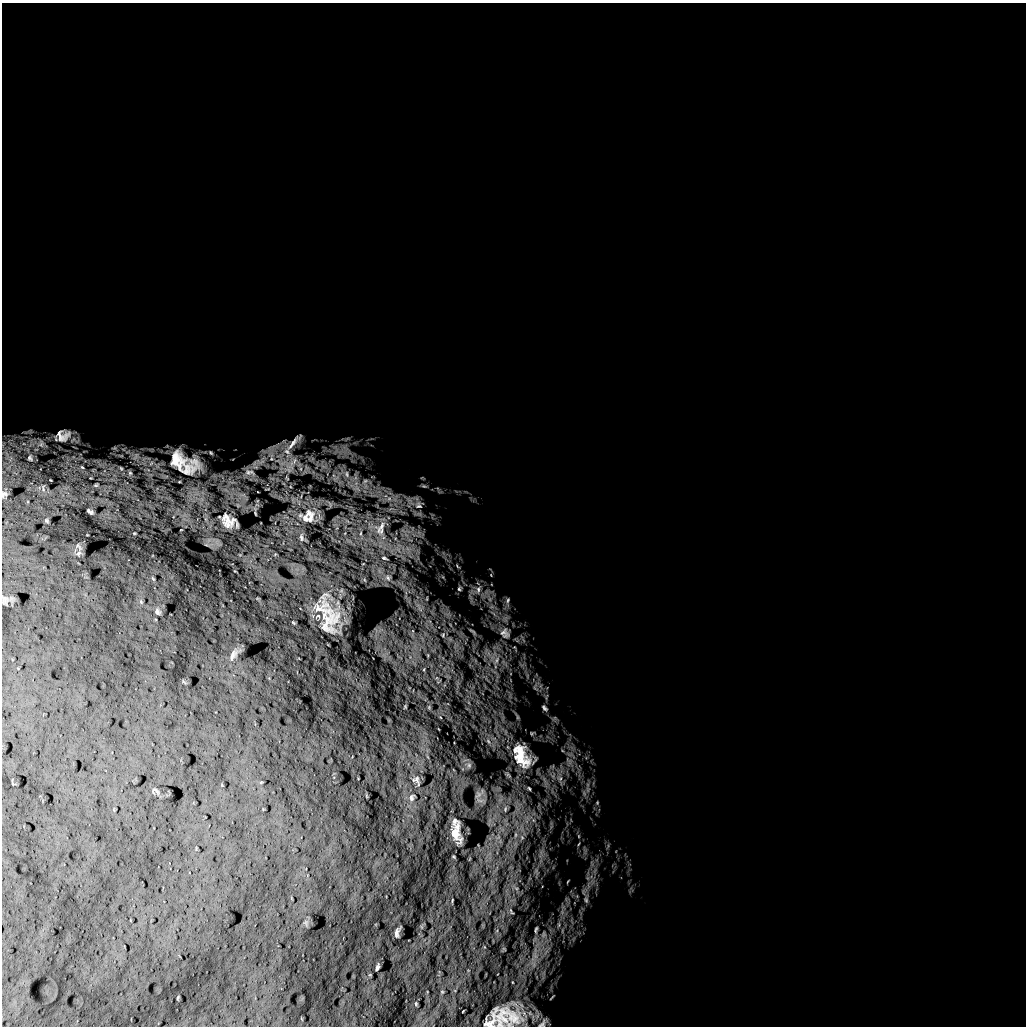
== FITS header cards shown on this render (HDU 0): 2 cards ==
NAXIS1  =                 1024 /
NAXIS2  =                 1024 /

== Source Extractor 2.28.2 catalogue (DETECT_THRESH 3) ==
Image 1024 x 1024 px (HDU 0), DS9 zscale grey, 1 PNG px = 1 image px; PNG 1028 x 1028 px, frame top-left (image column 1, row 1024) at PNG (2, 3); no overlay
Background 5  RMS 780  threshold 2330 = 3 sigma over >= 5 px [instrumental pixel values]
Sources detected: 80; all 80 listed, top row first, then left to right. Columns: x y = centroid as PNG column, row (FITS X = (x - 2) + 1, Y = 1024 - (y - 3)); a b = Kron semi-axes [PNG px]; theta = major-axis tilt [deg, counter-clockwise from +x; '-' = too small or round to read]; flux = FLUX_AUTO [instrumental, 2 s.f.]
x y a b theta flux
62 436 22 16 21 8.4e+05
294 442 36 8 47 7.5e+05
41 444 11 8 82 2.7e+05
211 453 4 2 - 5.1e+04
30 458 9 7 -64 1.3e+05
177 460 17 13 -72 8.9e+05
294 461 17 7 47 3.7e+05
194 462 13 8 -59 4.7e+05
82 467 5 3 - 5.2e+04
121 468 5 3 - 5.0e+04
187 470 14 13 - 3.1e+05
249 472 12 5 9 1.3e+05
130 473 5 4 - 6.2e+04
347 474 13 8 -72 4.8e+05
355 477 15 8 78 4.0e+05
365 481 14 9 50 4.7e+05
96 485 5 4 - 4.9e+04
424 486 9 4 -18 1.2e+05
43 488 10 2 90 4.7e+04
356 488 15 11 -32 7.1e+05
4 494 8 5 27 9.9e+04
389 499 15 10 -6 7.6e+05
419 505 17 14 15 7.5e+05
90 512 6 3 -32 1.1e+05
310 516 22 13 -84 5.9e+05
305 518 11 8 -83 2.6e+05
47 521 6 3 -71 5.5e+04
228 521 13 10 -40 6.0e+05
380 528 29 19 78 2.1e+06
419 533 7 4 -19 1.9e+05
406 535 10 3 -45 1.9e+05
301 538 11 6 -76 1.6e+05
395 538 6 4 -73 1.1e+05
78 553 10 6 41 1.7e+05
384 558 9 5 -19 1.2e+05
457 566 8 4 -43 7.7e+04
491 575 5 3 - 4.6e+04
388 578 8 7 - 1.8e+05
459 589 6 5 - 9.6e+04
478 589 13 7 74 3.8e+05
507 600 10 6 67 1.9e+05
157 612 8 5 -70 1.1e+05
329 622 35 15 -85 1.7e+06
472 631 13 3 -35 8.7e+04
505 633 18 14 -61 7.5e+05
443 635 5 3 - 4.7e+04
233 655 18 8 62 3.6e+05
496 660 11 6 65 2.6e+05
535 688 8 4 -45 1.1e+05
544 708 11 6 -50 1.9e+05
488 741 7 4 -46 1.1e+05
521 756 44 23 -64 3.0e+06
569 761 15 7 -51 4.3e+05
469 765 7 5 -47 1.2e+05
560 779 18 8 -75 5.3e+05
416 780 11 7 -54 2.1e+05
529 788 5 3 - 7.0e+04
154 790 8 4 -8 7.8e+04
412 797 11 7 75 2.0e+05
597 803 5 4 - 6.8e+04
505 809 7 5 83 9.3e+04
456 832 18 8 -84 6.9e+05
579 836 6 4 -89 6.3e+04
568 881 5 2 - 4.2e+04
516 888 6 4 -18 9.2e+04
452 900 5 2 - 4.0e+04
586 900 11 6 -80 2.2e+05
511 911 10 3 -58 7.8e+04
559 925 9 4 90 1.3e+05
536 930 10 5 76 1.3e+05
397 933 9 4 79 1.7e+05
543 935 12 8 85 4.0e+05
535 955 31 11 80 1.3e+06
377 967 6 3 73 1.1e+05
512 982 5 3 - 5.0e+04
552 997 10 3 45 7.6e+04
178 998 5 2 - 3.9e+04
507 1017 48 32 9 3.6e+06
490 1022 21 11 48 5.0e+05
543 1023 20 9 43 4.7e+05
At the frame edge (FLAGS 8, measured only in part): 2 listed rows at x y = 4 494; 543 1023